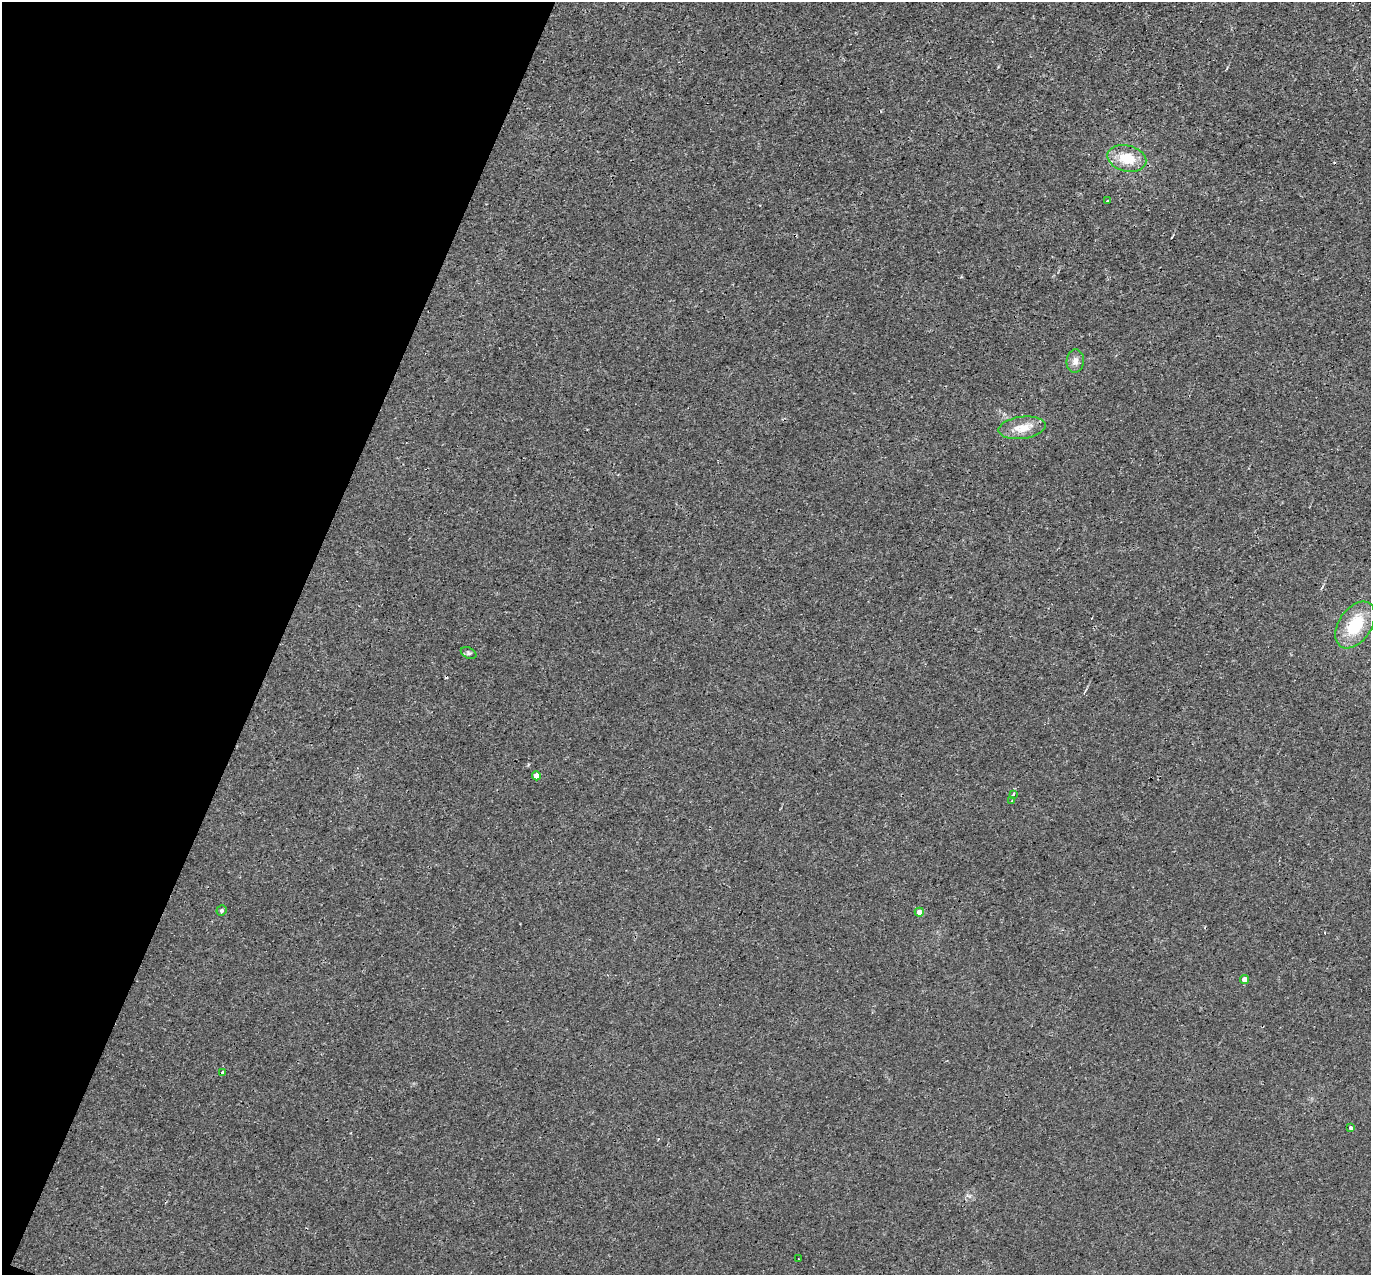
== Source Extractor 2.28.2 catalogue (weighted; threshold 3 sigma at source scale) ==
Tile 9 of 4 x 4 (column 1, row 3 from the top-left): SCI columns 1-1369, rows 1540-2812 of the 5475 x 5491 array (HDU 1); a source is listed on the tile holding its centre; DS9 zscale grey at full resolution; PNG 1373 x 1277 px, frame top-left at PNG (2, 2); each listed source drawn as its Kron ellipse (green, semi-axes under 4 px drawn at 4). Shown black and unused: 20% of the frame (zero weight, under 3 of 4 exposures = <1% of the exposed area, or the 3 px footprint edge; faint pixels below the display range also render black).
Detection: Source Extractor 2.28.2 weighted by HDU 2 'WHT'; one run over the whole footprint, this tile lists its part. Background 0.0011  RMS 0.0017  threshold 0.00757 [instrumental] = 3 sigma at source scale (4.5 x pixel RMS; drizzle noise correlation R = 1.50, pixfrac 1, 0.05/0.05 arcsec/px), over >= 5 px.
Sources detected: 17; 2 cosmic-ray / hot-pixel residue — neither listed nor drawn; the other 15 listed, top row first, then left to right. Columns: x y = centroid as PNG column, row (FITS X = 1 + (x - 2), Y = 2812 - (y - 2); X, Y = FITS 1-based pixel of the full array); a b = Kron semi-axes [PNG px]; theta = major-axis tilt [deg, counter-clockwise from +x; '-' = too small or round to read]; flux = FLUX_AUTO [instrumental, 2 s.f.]
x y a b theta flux
1127 158 20 13 -14 3.9
1107 201 3 3 - 0.52
1075 361 12 8 85 0.99
1022 428 24 11 7 2.6
1355 625 26 16 56 6.8
469 653 8 5 -27 0.35
536 776 4 4 - 1.5
1013 795 4 3 - 0.55
1012 801 3 3 - 0.26
221 911 5 5 - 0.4
919 912 4 4 - 1.3
1245 980 4 4 - 1.5
222 1072 3 3 - 0.38
1350 1128 3 3 - 0.6
798 1259 3 2 - 0.21